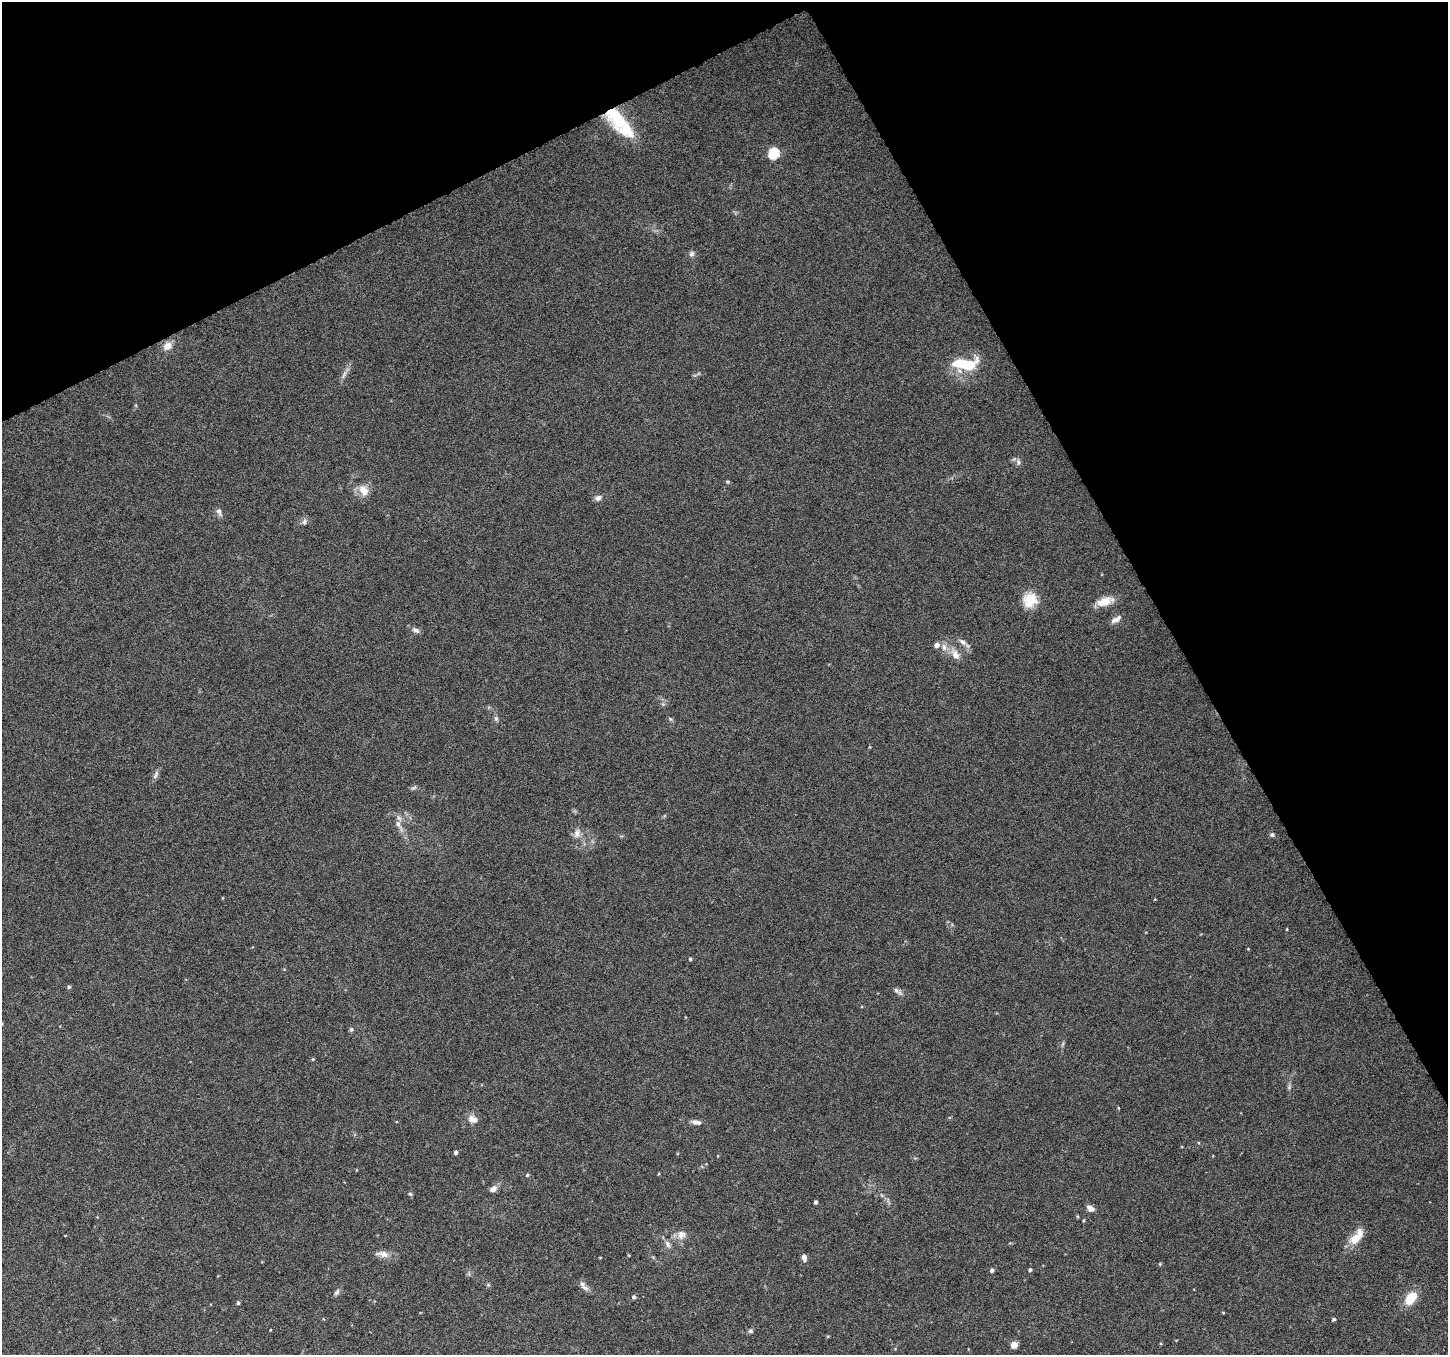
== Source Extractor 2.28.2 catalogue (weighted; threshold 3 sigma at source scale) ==
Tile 3 of 4 x 4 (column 3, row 1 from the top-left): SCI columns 2898-4343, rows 4222-5574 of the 5790 x 5677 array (HDU 1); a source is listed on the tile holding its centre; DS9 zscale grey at full resolution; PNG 1450 x 1357 px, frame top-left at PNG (2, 2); no overlay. Shown black and unused: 27% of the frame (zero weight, under 6 of 12 exposures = <1% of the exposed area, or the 3 px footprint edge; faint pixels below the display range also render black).
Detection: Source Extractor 2.28.2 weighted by HDU 2 'WHT'; one run over the whole footprint, this tile lists its part. Background 0.0373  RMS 0.0023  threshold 0.00933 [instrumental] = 3 sigma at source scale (4.09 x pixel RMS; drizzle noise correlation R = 1.36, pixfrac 0.8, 0.0396/0.0396 arcsec/px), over >= 5 px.
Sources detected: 63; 1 inside a brighter object's white glare — not listed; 2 inside a brighter listed object's ellipse — not listed separately; the other 60 listed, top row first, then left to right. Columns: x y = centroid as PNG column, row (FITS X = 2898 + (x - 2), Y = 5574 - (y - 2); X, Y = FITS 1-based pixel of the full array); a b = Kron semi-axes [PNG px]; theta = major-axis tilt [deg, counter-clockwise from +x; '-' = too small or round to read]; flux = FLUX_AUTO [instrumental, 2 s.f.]
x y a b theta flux
616 117 47 15 -54 12
774 153 6 6 - 15
692 254 7 6 - 0.62
168 346 11 9 39 1.7
965 364 31 13 -1 8.9
344 375 15 4 68 0.85
136 405 6 3 72 0.24
1018 462 9 5 -89 0.55
728 482 5 3 - 0.23
363 490 15 10 -52 2.3
598 498 9 6 24 0.79
219 511 11 6 -69 0.77
304 522 8 6 62 0.62
1030 600 19 17 66 4.3
1105 601 21 10 18 3
1116 619 16 6 31 1.1
416 630 11 6 -26 0.77
963 642 11 6 -35 0.95
937 645 6 5 - 1.1
955 654 16 9 -60 1.9
496 718 7 5 -71 0.46
670 719 6 5 - 0.33
156 775 13 5 63 0.76
413 788 8 4 30 0.4
399 825 24 6 -62 1.8
577 833 13 8 68 1.3
1272 835 7 6 - 0.47
1287 929 4 3 - 0.16
690 959 4 4 - 0.25
69 987 5 5 - 0.39
897 991 13 5 -35 0.71
351 1029 5 5 - 0.42
313 1059 5 4 - 0.19
473 1119 13 9 -24 1.5
695 1122 10 7 -8 0.88
455 1152 4 4 - 0.5
718 1156 4 3 - 0.15
527 1175 4 4 - 0.27
493 1189 9 6 37 1.2
410 1194 6 5 - 0.3
816 1202 4 3 - 0.48
1090 1208 8 6 -31 1.3
1084 1220 4 3 - 0.23
681 1234 12 11 - 1.6
1355 1239 16 10 36 3.2
668 1244 12 6 -67 0.9
383 1254 19 8 -7 1.6
804 1257 8 5 -78 0.98
600 1258 4 2 - 0.15
992 1270 4 4 - 0.56
1030 1270 4 4 - 0.39
488 1285 5 4 - 0.27
584 1286 16 6 -50 0.97
337 1292 9 6 57 0.58
634 1297 5 5 - 0.5
1411 1298 15 9 54 4.6
238 1303 5 3 - 0.35
1334 1319 4 4 - 0.38
751 1331 6 6 - 0.4
1014 1345 5 4 - 3.1
Overlapping masked pixels (flux is a lower limit): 1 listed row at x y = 616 117